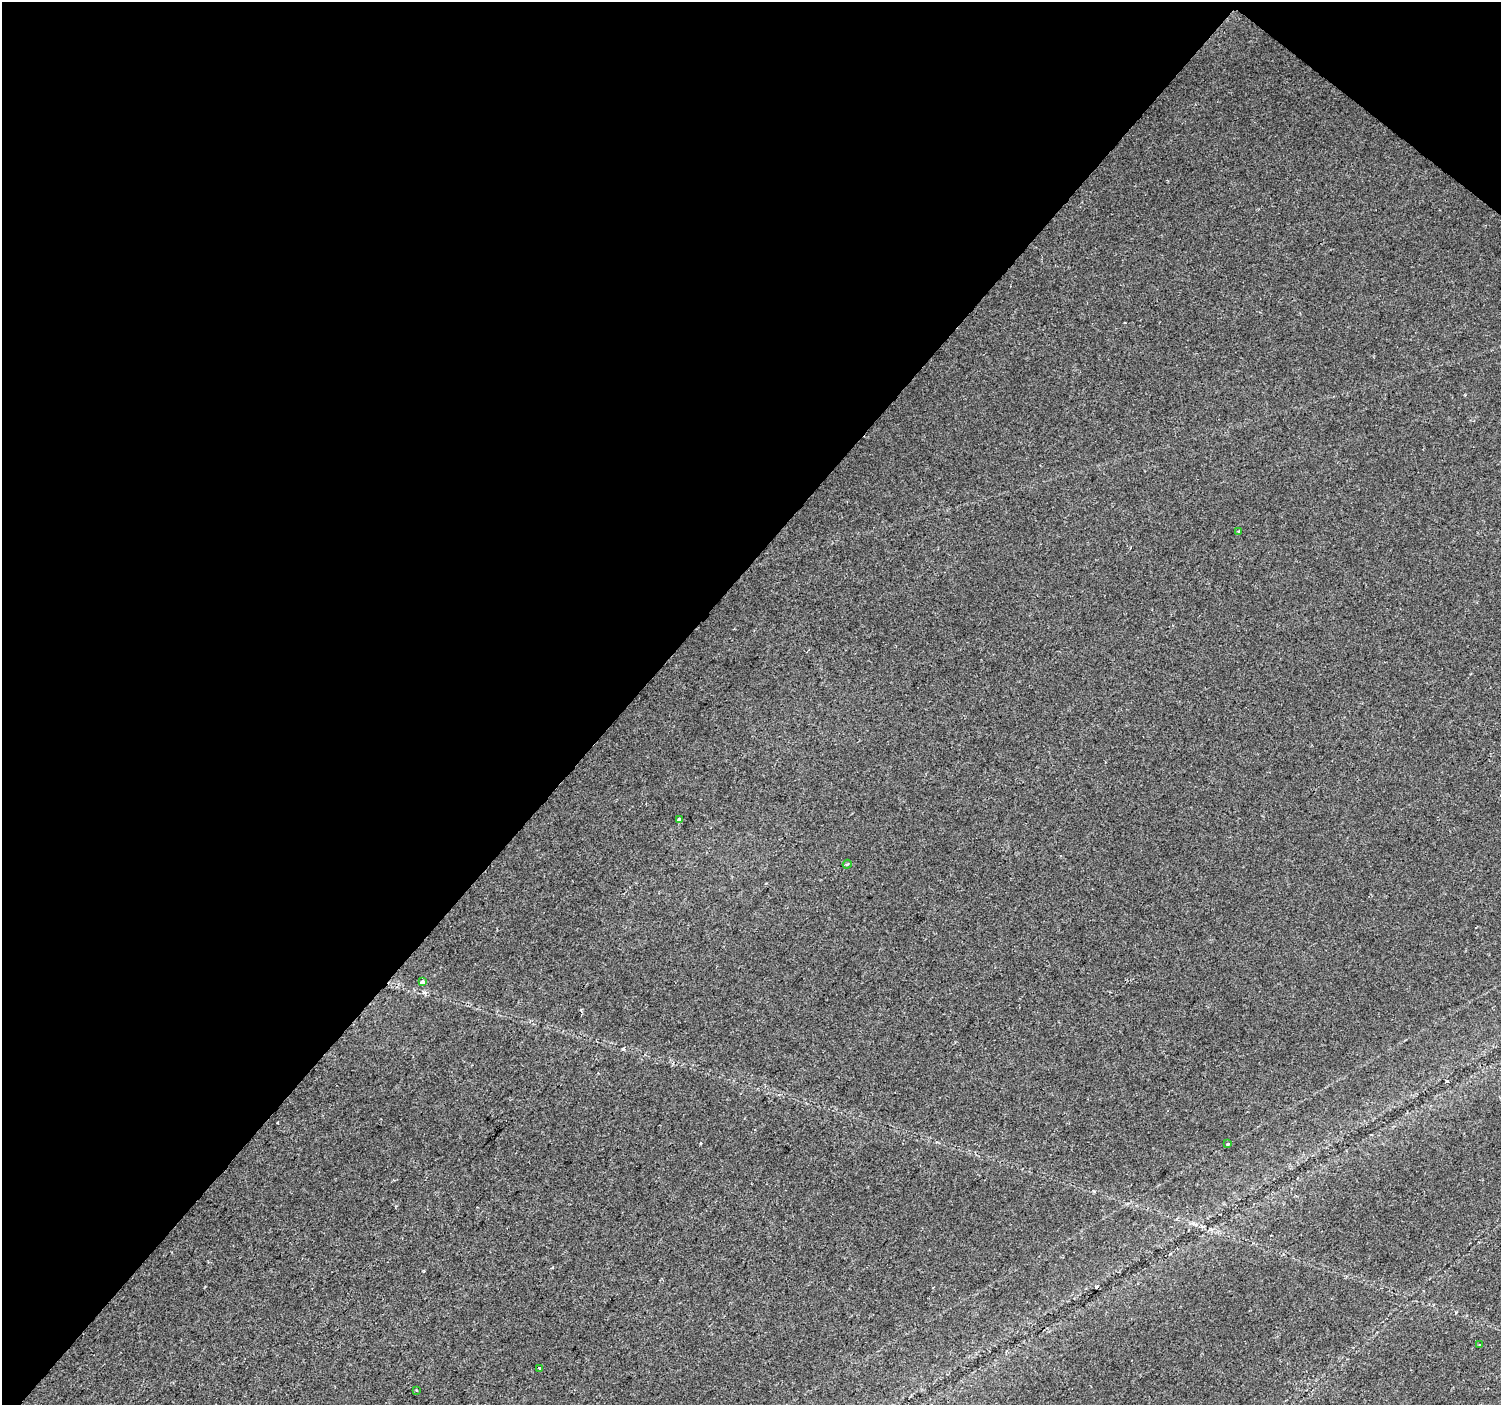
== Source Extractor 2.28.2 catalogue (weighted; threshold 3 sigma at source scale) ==
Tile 2 of 4 x 4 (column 2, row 1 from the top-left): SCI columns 1505-3003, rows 4449-5851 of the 6000 x 6025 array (HDU 1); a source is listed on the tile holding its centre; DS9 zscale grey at full resolution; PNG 1503 x 1407 px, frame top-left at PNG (2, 2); each listed source drawn as its Kron ellipse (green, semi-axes under 4 px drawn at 4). Shown black and unused: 43% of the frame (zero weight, under 2 of 3 exposures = <1% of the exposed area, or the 3 px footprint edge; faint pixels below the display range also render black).
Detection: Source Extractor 2.28.2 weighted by HDU 2 'WHT'; one run over the whole footprint, this tile lists its part. Background 0.0239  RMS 0.0033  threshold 0.0147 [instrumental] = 3 sigma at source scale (4.5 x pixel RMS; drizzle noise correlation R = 1.50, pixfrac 1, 0.0396/0.0396 arcsec/px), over >= 5 px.
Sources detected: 9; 1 cosmic-ray / hot-pixel residue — neither listed nor drawn; the other 8 listed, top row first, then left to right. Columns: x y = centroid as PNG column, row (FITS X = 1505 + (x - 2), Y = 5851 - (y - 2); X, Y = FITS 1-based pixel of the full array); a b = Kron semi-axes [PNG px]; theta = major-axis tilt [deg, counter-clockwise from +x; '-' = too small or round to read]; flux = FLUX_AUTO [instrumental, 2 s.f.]
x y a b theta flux
1238 531 4 3 - 0.28
679 819 4 3 - 1.8
847 864 4 3 - 0.41
422 982 4 3 - 0.93
1227 1144 3 3 - 0.39
1480 1345 3 2 - 0.62
540 1368 3 3 - 0.99
416 1390 3 2 - 0.25